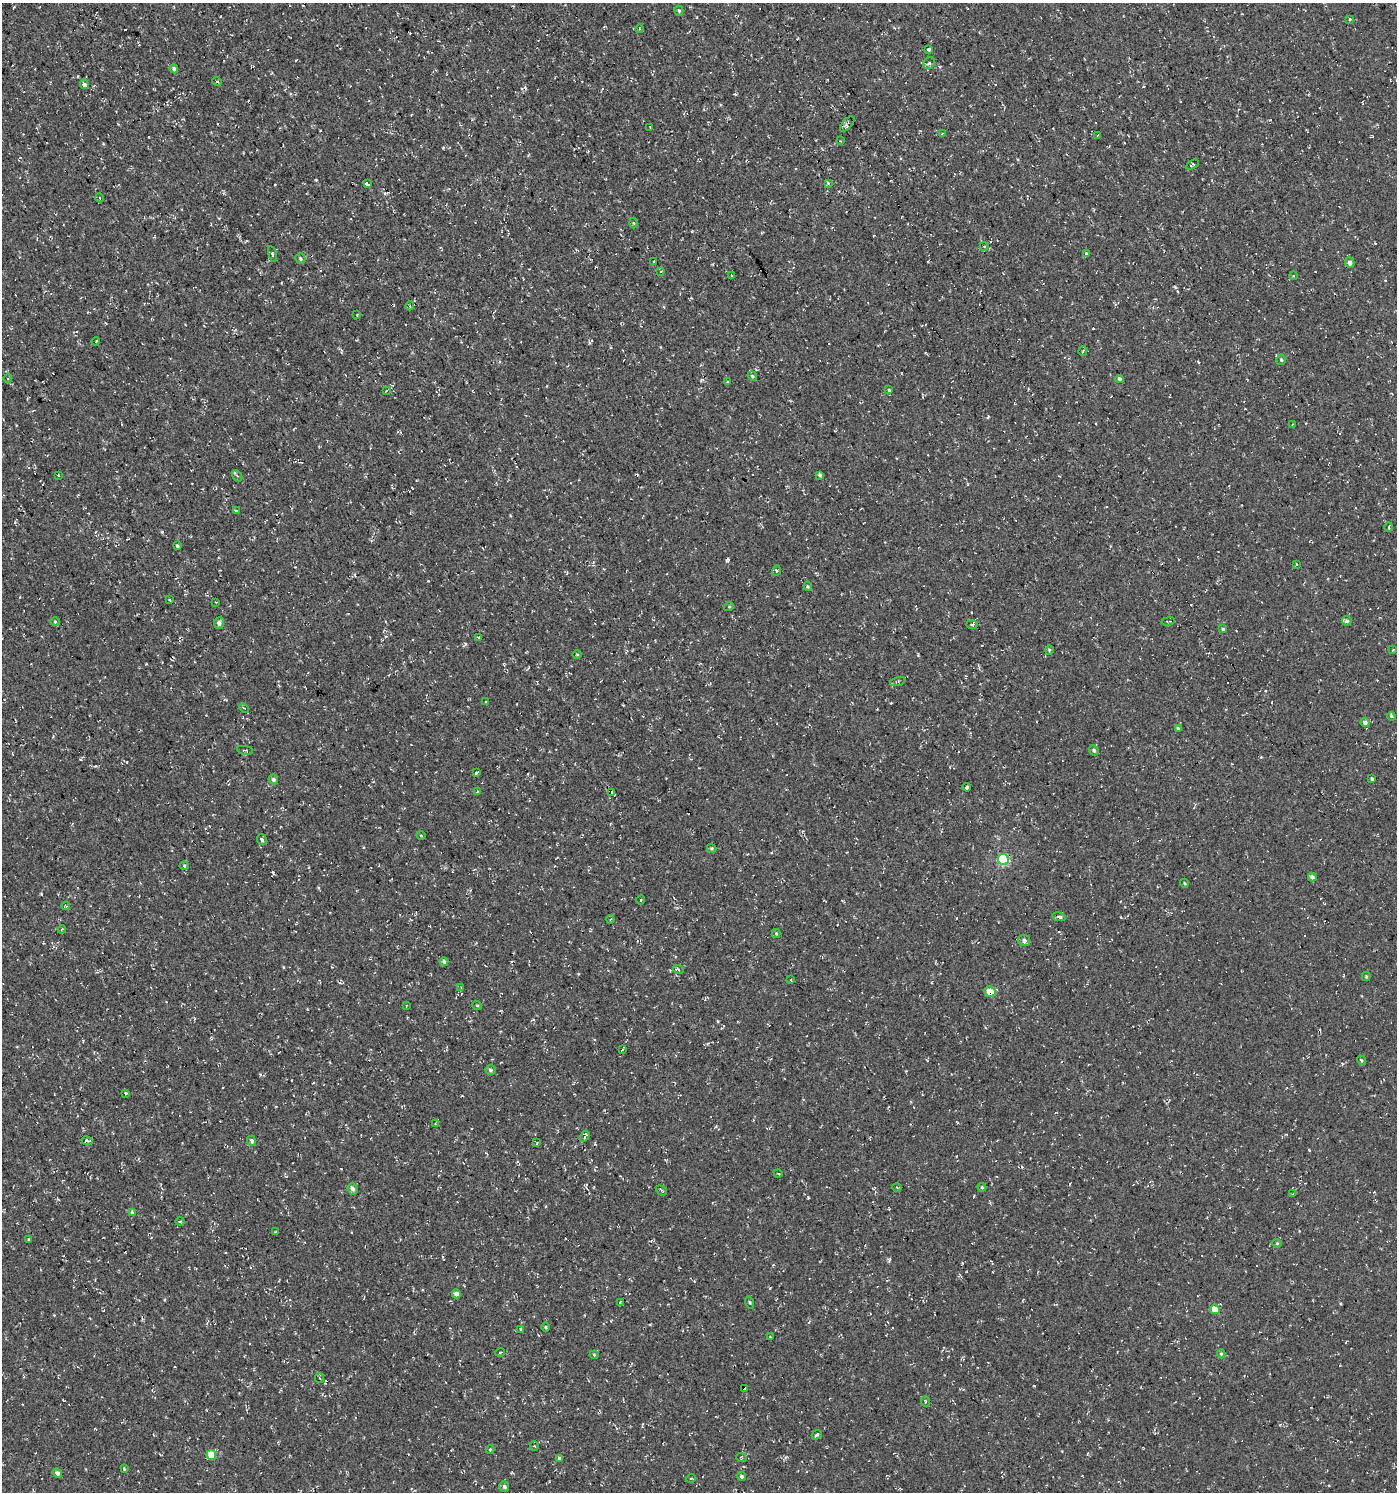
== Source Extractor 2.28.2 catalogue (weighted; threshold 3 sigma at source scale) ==
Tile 11 of 4 x 4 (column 3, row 3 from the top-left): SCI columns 2981-4375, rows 1491-2980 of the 5896 x 5960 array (HDU 1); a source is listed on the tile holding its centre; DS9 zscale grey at full resolution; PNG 1399 x 1494 px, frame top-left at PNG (2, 3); each listed source drawn as its Kron ellipse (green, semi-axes under 4 px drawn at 4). Shown black and unused: <1% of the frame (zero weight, under 3 of 4 exposures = <1% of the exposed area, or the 3 px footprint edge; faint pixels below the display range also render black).
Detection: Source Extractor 2.28.2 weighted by HDU 2 'WHT'; one run over the whole footprint, this tile lists its part. Background 4.60e-05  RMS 0.005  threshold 0.0224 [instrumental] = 3 sigma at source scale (4.5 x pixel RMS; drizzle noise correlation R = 1.50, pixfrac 1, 0.0396/0.0396 arcsec/px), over >= 5 px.
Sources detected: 154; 13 cosmic-ray / hot-pixel residue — neither listed nor drawn; the other 141 listed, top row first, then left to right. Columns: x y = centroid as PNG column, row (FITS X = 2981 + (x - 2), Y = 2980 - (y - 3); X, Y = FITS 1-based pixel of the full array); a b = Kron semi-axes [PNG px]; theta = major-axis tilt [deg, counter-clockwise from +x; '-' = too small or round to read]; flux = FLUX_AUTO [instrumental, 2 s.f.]
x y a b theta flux
679 11 5 4 - 0.94
1350 19 3 3 - 2.3
639 29 4 3 - 0.58
929 49 4 3 - 3.7
929 63 6 5 - 0.92
174 69 4 4 - 1.2
217 82 5 3 - 0.95
84 84 5 3 - 20
847 124 9 4 48 1.1
650 127 4 2 - 0.38
942 134 4 4 - 0.54
1098 135 3 2 - 0.33
840 141 3 2 - 0.33
1192 164 7 3 33 0.78
828 183 4 4 - 0.45
367 184 4 3 - 17
99 198 4 3 - 0.48
633 223 5 3 - 0.51
984 246 4 3 - 0.42
1086 253 3 3 - 1.3
272 254 8 2 -74 0.61
300 258 5 4 - 0.92
654 262 3 3 - 0.81
1350 263 5 4 - 2
661 271 3 3 - 0.35
731 275 3 3 - 0.76
1294 276 4 3 - 0.42
410 306 4 4 - 0.66
357 315 3 3 - 0.34
96 341 4 3 - 0.37
1083 351 5 2 - 0.6
1281 360 5 4 - 0.78
752 376 5 4 - 0.62
8 378 4 3 - 0.41
1119 379 4 4 - 0.93
728 382 3 2 - 0.35
889 390 4 3 - 0.62
386 391 4 2 - 0.35
1293 424 3 2 - 0.37
58 475 3 2 - 0.36
820 475 4 4 - 0.64
237 476 6 4 -52 0.76
236 511 4 4 - 0.63
1389 527 5 3 - 0.55
177 546 3 3 - 0.7
1296 564 3 2 - 0.75
776 571 5 3 - 0.6
808 586 4 3 - 0.6
170 600 3 2 - 0.46
216 602 3 2 - 0.33
729 606 5 3 - 0.52
1168 621 6 2 12 0.43
1347 621 5 4 - 1.3
55 622 5 3 - 0.45
219 623 6 5 - 1.3
972 624 6 3 -2 0.66
1223 629 4 3 - 0.72
478 637 3 3 - 1.4
1049 650 5 3 - 0.58
1393 650 3 2 - 0.6
577 654 4 3 - 0.41
898 681 8 3 16 0.75
486 701 3 2 - 0.28
244 708 5 3 - 0.5
1391 716 4 3 - 0.66
1365 723 5 4 - 1.7
1178 728 4 3 - 0.74
245 750 8 2 -10 0.47
1094 750 5 4 - 1.1
477 773 3 3 - 3.9
273 779 5 4 - 1.1
1372 779 3 3 - 0.78
967 787 4 4 - 5.9
477 792 4 3 - 0.37
612 793 3 3 - 180
421 835 4 3 - 0.36
262 840 5 5 - 1.1
712 848 5 4 - 0.74
1003 859 5 5 - 35
184 866 5 4 - 0.71
1312 877 4 4 - 1.7
1184 883 4 3 - 0.43
641 900 4 3 - 0.43
66 906 4 3 - 0.48
1059 917 7 4 -10 1.7
610 919 4 3 - 0.56
62 929 4 3 - 0.43
776 934 4 4 - 0.52
1024 940 6 5 - 1.6
444 962 4 4 - 1.1
678 969 5 3 - 0.61
1366 977 4 4 - 0.58
791 980 3 3 - 0.44
461 987 4 3 - 0.37
990 992 6 5 - 5.8
406 1005 3 2 - 0.38
477 1005 5 3 - 0.45
622 1049 3 2 - 0.54
1361 1060 5 4 - 0.67
490 1070 5 5 - 1
125 1093 3 2 - 0.67
435 1124 3 2 - 0.34
585 1136 6 3 58 1.3
87 1141 6 3 -12 0.77
252 1141 5 4 - 1.1
537 1143 4 3 - 0.53
778 1173 4 3 - 0.37
982 1187 4 3 - 0.57
897 1188 4 3 - 0.41
353 1189 6 5 - 1.7
661 1190 6 3 -42 0.53
1293 1193 3 2 - 0.42
132 1212 4 4 - 0.64
180 1221 4 3 - 0.51
275 1232 3 2 - 0.35
28 1239 3 2 - 0.34
1277 1243 4 4 - 0.5
456 1294 4 4 - 2.2
750 1302 6 3 -71 0.53
620 1303 4 3 - 0.62
1215 1309 5 4 - 7.4
546 1327 5 3 - 0.56
521 1329 4 4 - 0.53
770 1336 4 2 - 0.38
500 1352 5 3 - 0.47
1221 1354 4 4 - 0.67
594 1355 4 4 - 0.51
320 1378 5 3 - 0.53
744 1389 3 3 - 46
925 1401 5 3 - 0.44
817 1435 5 3 - 0.72
534 1446 4 4 - 0.54
490 1450 4 4 - 0.48
211 1455 5 4 - 9.5
741 1457 5 3 - 0.47
559 1458 4 4 - 1.1
124 1469 4 3 - 0.44
57 1473 5 4 - 1.3
741 1476 4 4 - 0.74
691 1478 5 3 - 0.45
504 1487 5 5 - 0.95
Overlapping masked pixels (flux is a lower limit): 2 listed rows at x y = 1003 859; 990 992
Unlisted compact peaks at least as high as the median listed source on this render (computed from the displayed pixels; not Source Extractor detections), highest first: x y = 162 532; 316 180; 889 1260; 1309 1150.